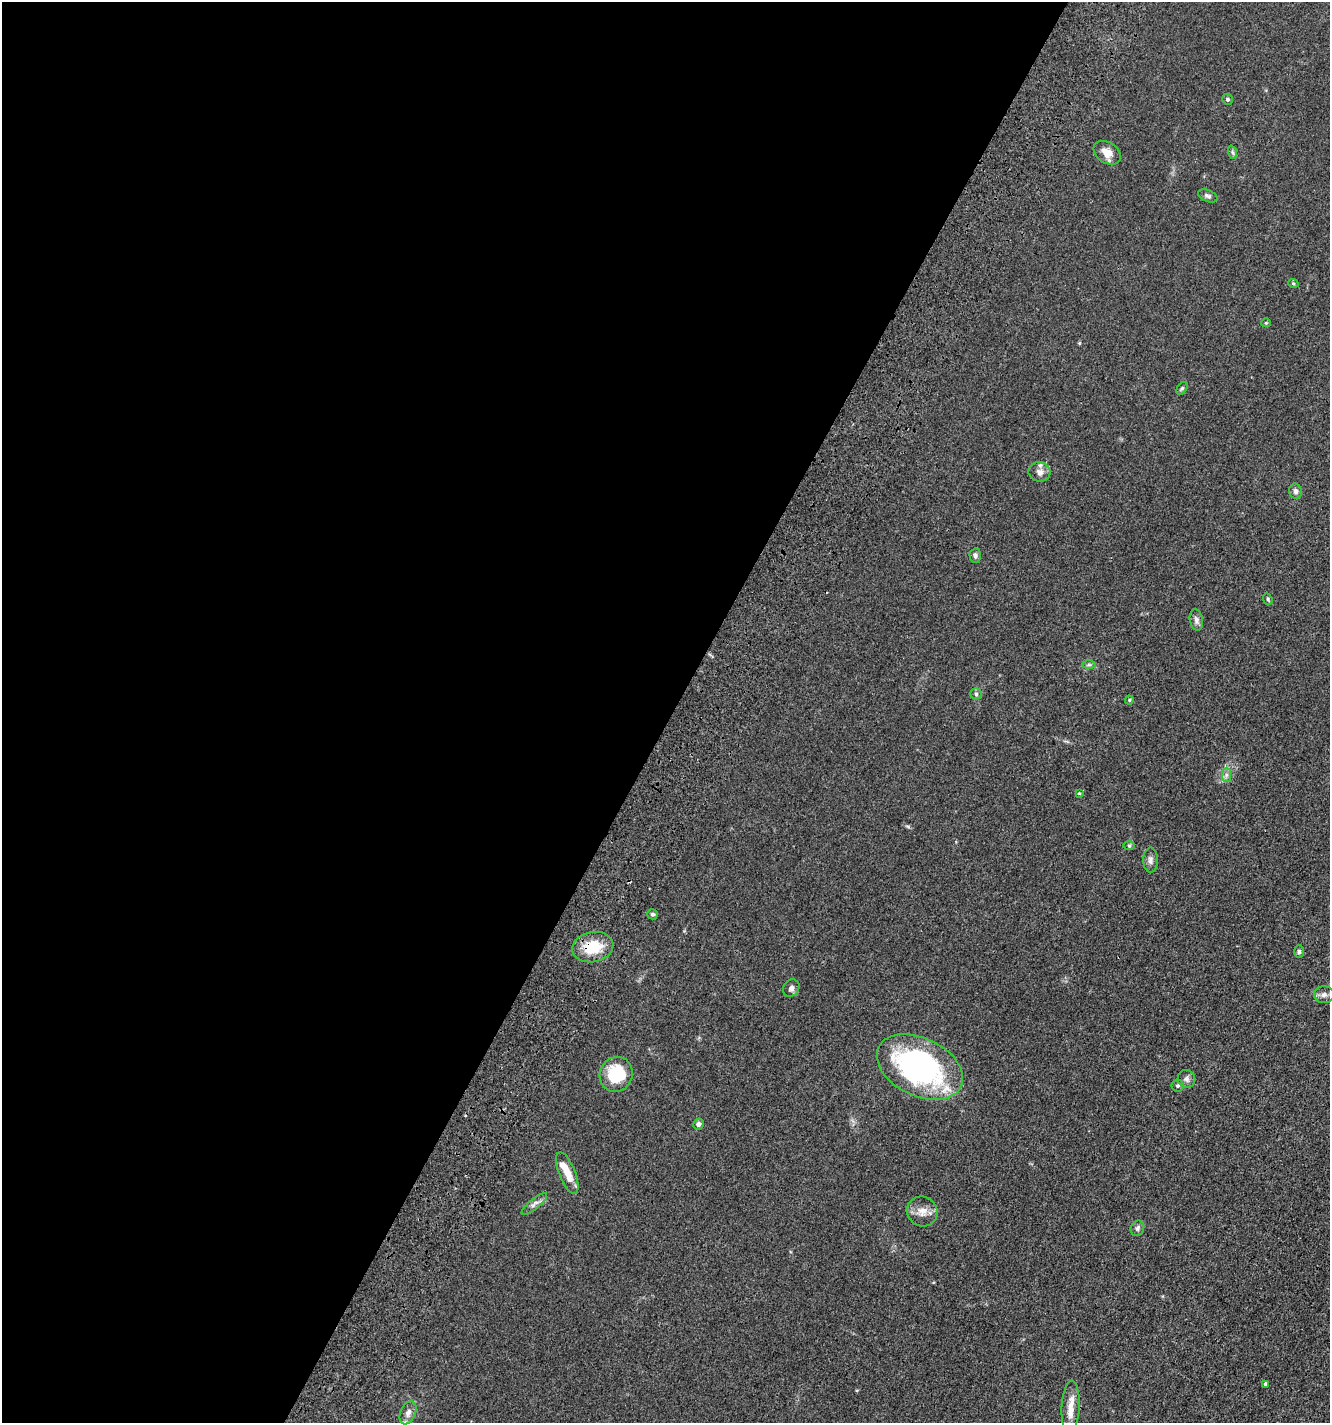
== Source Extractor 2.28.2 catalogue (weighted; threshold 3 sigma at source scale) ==
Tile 5 of 4 x 4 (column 1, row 2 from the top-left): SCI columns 490-1817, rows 3051-4471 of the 6106 x 6096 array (HDU 1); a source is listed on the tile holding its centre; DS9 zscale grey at full resolution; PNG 1332 x 1425 px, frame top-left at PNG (2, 2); each listed source drawn as its Kron ellipse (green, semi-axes under 4 px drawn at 4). Shown black and unused: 51% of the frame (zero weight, under 3 of 4 exposures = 11% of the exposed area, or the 3 px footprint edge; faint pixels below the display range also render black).
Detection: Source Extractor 2.28.2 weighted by HDU 2 'WHT'; one run over the whole footprint, this tile lists its part. Background 0.0444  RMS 0.0053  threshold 0.0239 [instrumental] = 3 sigma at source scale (4.5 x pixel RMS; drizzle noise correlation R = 1.50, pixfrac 1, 0.05/0.05 arcsec/px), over >= 5 px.
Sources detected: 38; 2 inside a brighter listed object's ellipse — not listed separately; the other 36 listed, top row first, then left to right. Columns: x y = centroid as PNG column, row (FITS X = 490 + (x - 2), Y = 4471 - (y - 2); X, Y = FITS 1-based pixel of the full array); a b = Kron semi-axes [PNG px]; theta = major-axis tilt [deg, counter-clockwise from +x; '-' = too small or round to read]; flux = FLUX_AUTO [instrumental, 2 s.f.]
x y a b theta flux
1227 99 5 5 - 1
1232 152 7 4 -71 0.93
1107 153 15 10 -32 5.5
1208 196 10 5 -22 1.4
1293 283 5 3 - 0.52
1266 323 5 4 - 0.53
1182 388 7 4 54 0.77
1040 472 11 9 -8 2.9
1295 491 8 6 -78 1.6
975 556 7 6 - 1.3
1268 599 6 4 -70 0.75
1196 620 11 6 -79 2.1
1089 665 7 4 0 0.88
976 694 5 5 - 0.92
1129 700 4 4 - 0.58
1226 775 7 4 90 1.3
1079 793 4 4 - 0.46
1129 845 6 4 -1 0.62
1150 860 12 7 89 2
653 914 5 5 - 0.96
593 947 21 15 12 16
1299 952 6 5 - 1
791 988 9 8 - 1.6
1324 995 10 8 4 2.2
920 1067 46 29 -26 110
616 1074 18 16 66 21
1186 1079 9 8 - 2
1178 1086 6 6 - 0.99
698 1124 6 5 - 1.8
567 1173 22 8 -68 7.7
534 1204 16 5 39 2.2
922 1211 15 14 - 5.3
1137 1228 8 6 61 1.4
1266 1384 4 4 - 1.9
1071 1407 26 9 87 6.8
408 1413 12 7 66 2.9
Overlapping masked pixels (flux is a lower limit): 1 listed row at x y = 593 947